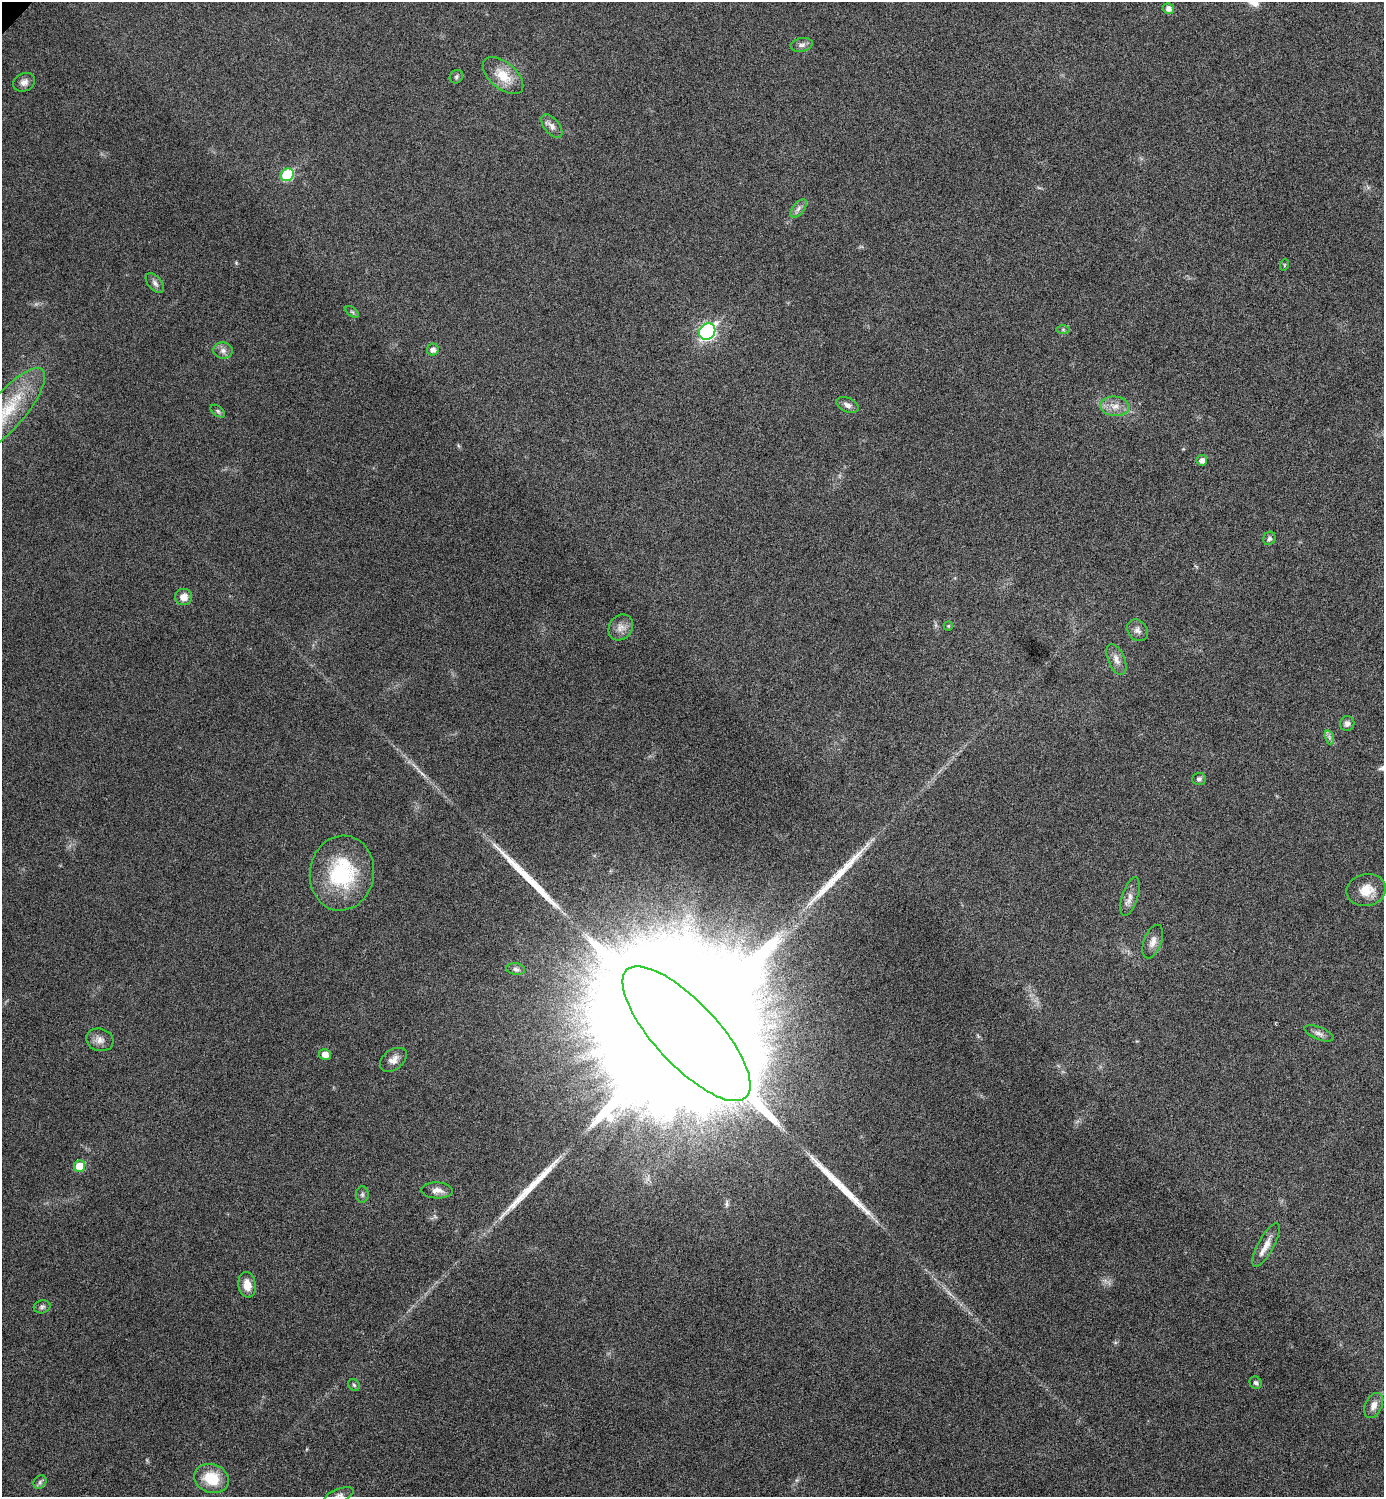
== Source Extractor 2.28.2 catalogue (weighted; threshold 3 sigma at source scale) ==
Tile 6 of 4 x 4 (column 2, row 2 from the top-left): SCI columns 1542-2923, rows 2996-4490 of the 5987 x 5987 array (HDU 1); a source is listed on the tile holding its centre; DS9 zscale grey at full resolution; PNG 1386 x 1499 px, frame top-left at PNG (2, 2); each listed source drawn as its Kron ellipse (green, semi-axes under 4 px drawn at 4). Shown black and unused: <1% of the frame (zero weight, under 4 of 8 exposures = <1% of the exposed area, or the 3 px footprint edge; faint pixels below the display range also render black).
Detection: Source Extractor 2.28.2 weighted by HDU 2 'WHT'; one run over the whole footprint, this tile lists its part. Background 0.0326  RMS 0.0037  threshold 0.0151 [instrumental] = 3 sigma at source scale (4.09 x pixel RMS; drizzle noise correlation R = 1.36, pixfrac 0.8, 0.05/0.05 arcsec/px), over >= 5 px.
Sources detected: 55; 4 long thin detections or spike segments (spike, bleed or trail) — neither listed nor drawn; the other 51 listed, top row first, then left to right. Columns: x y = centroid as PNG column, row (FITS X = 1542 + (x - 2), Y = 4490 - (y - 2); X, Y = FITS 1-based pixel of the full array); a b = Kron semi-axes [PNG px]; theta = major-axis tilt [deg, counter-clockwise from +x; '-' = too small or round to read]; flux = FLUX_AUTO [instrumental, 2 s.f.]
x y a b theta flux
1168 9 5 5 - 1.9
802 45 11 6 11 1.3
503 76 24 13 -40 7.4
456 77 7 6 - 0.71
24 82 11 9 24 1.9
552 126 14 7 -50 1.8
287 175 7 6 - 20
798 208 11 5 49 1.3
1284 265 6 3 72 0.31
155 283 12 6 -49 1.4
352 312 8 4 -37 0.58
1063 330 7 4 0 0.52
707 332 9 7 46 82
223 350 9 8 - 1.7
433 350 6 6 - 1.6
847 405 12 7 -24 1.5
1115 406 14 10 -6 3.4
6 411 55 18 49 20
218 411 8 5 -39 0.65
1202 460 5 5 - 1.6
1269 538 7 6 - 0.87
184 597 8 8 - 3.2
948 626 5 4 - 0.36
621 627 14 11 51 2.6
1138 630 12 9 -53 1.8
1116 659 16 8 -66 2.6
1347 723 7 7 - 1.3
1329 737 7 4 -72 0.92
1199 779 7 6 - 0.82
342 873 38 32 80 30
1366 890 20 16 11 5.7
1130 896 20 8 72 2.6
1153 942 17 9 69 2.6
516 969 9 5 -8 1
1319 1033 15 6 -21 1.6
686 1034 87 31 -47 76000
100 1040 14 11 -17 2.6
325 1054 6 5 - 3
393 1060 15 10 36 2.5
80 1166 6 5 - 7.7
437 1190 16 8 -2 2.3
362 1195 8 6 -90 0.81
1266 1245 24 8 62 3.7
247 1285 13 8 -80 3.8
42 1307 8 6 12 0.97
1256 1383 6 5 - 0.94
354 1385 6 5 - 0.61
1374 1405 13 8 64 2.6
211 1478 17 14 -20 10
40 1482 7 6 - 0.82
339 1495 15 6 20 1.6
Isophote crosses this tile's border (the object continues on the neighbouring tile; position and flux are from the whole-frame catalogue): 2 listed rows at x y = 6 411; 339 1495